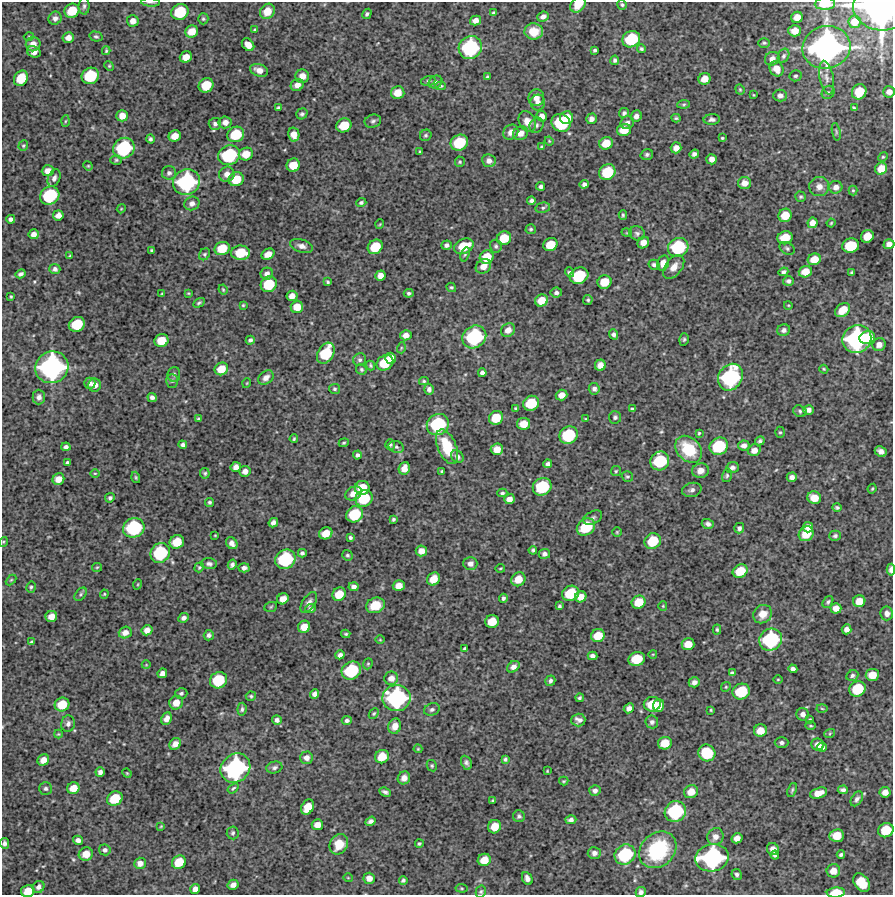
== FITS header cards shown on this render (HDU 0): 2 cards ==
NAXIS1  =                  891 /Length X axis
NAXIS2  =                  893 /Length Y axis

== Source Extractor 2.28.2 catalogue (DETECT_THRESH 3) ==
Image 891 x 893 px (HDU 0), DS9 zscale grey, 1 PNG px = 1 image px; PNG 895 x 897 px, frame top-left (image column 1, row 893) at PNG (2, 2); each listed source drawn as its Kron ellipse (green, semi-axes under 4 px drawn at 4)
Background 4340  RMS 250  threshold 741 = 3 sigma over >= 5 px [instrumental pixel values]
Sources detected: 501; of the 501, the 500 brightest by FLUX_AUTO listed and drawn (1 fainter detections omitted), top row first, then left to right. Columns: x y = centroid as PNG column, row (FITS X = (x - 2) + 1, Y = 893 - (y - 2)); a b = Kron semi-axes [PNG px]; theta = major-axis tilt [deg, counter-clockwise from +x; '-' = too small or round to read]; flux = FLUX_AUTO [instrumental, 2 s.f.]
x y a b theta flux
151 2 9 3 -4 2.4e+04
825 4 10 6 2 2.9e+05
578 5 9 6 46 2.0e+05
622 5 5 4 - 2.8e+04
84 6 8 5 89 3.9e+04
879 9 26 21 -14 5.0e+06
72 11 8 6 32 3.6e+05
267 11 8 7 - 2.3e+05
180 12 9 8 - 6.2e+05
493 13 4 3 - 3.1e+04
367 14 5 4 - 3.0e+04
543 17 6 5 - 6.8e+04
797 17 6 5 - 1.4e+05
55 18 7 6 - 5.8e+04
203 19 5 5 - 2.8e+04
475 20 5 5 - 9.3e+04
133 21 6 5 - 1.1e+05
854 22 6 6 - 1.4e+05
255 30 4 3 - 2.4e+04
534 31 9 8 - 2.6e+05
795 31 6 5 - 1.5e+05
192 32 6 6 - 1.9e+05
29 36 5 3 - 1.6e+04
96 36 7 4 -14 2.8e+04
68 38 5 5 - 1.1e+05
631 39 9 8 - 7.0e+05
764 43 6 5 - 2.8e+04
33 44 7 7 - 1.4e+05
248 45 7 5 -48 1.5e+05
826 47 24 21 15 4.7e+06
470 48 12 11 - 1.4e+06
641 49 4 4 - 2.9e+04
595 50 4 3 - 3.2e+04
106 51 4 3 - 2.2e+04
34 52 7 5 -24 1.0e+05
783 56 7 5 67 3.8e+04
186 57 6 5 - 1.6e+05
772 59 7 6 - 8.5e+04
615 60 4 4 - 3.5e+04
109 66 5 4 - 2.0e+04
776 69 8 6 -59 1.5e+05
259 70 9 6 -17 1.3e+05
90 76 9 8 - 6.4e+05
302 76 7 6 - 1.4e+05
795 76 6 5 - 3.5e+04
487 77 4 3 - 2.2e+04
21 78 8 6 56 3.7e+05
826 78 17 7 -79 1.1e+05
705 79 6 5 - 1.7e+05
428 81 7 5 16 3.0e+04
435 82 7 6 - 4.9e+04
206 85 8 7 - 3.7e+05
297 85 7 5 32 1.1e+05
441 86 5 4 - 2.5e+04
740 89 5 4 - 2.1e+04
828 92 7 6 - 3.5e+04
859 92 8 7 - 3.6e+05
889 92 6 5 - 9.4e+04
398 93 7 6 - 2.0e+05
753 95 3 2 - 1.3e+04
780 96 7 6 - 6.9e+04
536 97 8 8 - 1.1e+05
538 103 8 7 - 8.5e+04
684 104 6 4 6 2.4e+04
278 108 4 3 - 2.5e+04
854 108 4 3 - 2.3e+04
624 113 5 4 - 3.7e+04
302 114 6 5 - 3.9e+04
122 116 6 5 - 1.4e+05
542 116 5 5 - 1.0e+05
636 116 6 5 - 7.5e+04
567 118 6 6 - 2.5e+05
676 118 4 3 - 2.4e+04
591 119 5 5 - 7.3e+04
712 119 8 5 2 4.4e+04
65 121 5 3 - 1.9e+04
373 121 8 6 19 4.6e+04
225 122 6 6 - 9.6e+04
527 122 11 8 -65 1.3e+05
561 123 10 8 -39 8.1e+05
627 123 7 6 - 7.1e+04
215 124 6 6 - 5.1e+04
344 125 8 6 29 3.7e+05
536 125 8 6 60 4.7e+04
624 130 7 6 - 2.2e+05
511 132 8 7 - 1.1e+05
836 132 9 4 -79 3.0e+04
520 133 8 6 28 1.2e+05
236 134 8 7 - 4.9e+05
294 135 7 5 -78 1.5e+05
426 135 6 5 - 3.1e+04
175 136 6 5 - 1.6e+05
722 138 3 3 - 1.9e+04
150 139 4 4 - 3.2e+04
549 141 5 3 - 1.4e+04
459 143 9 7 28 6.0e+05
606 143 7 6 - 2.4e+05
23 146 5 5 - 2.5e+04
542 147 4 3 - 2.6e+04
124 148 11 10 - 1.2e+06
676 148 5 5 - 1.0e+05
420 152 3 3 - 2.1e+04
246 154 7 6 - 2.1e+05
694 154 5 4 - 5.4e+04
229 155 11 9 21 1.1e+06
647 155 6 5 - 3.7e+04
883 157 5 4 - 2.1e+04
712 159 5 5 - 9.9e+04
116 160 6 5 - 2.6e+04
489 161 7 6 - 8.8e+04
460 162 5 5 - 2.5e+04
293 165 7 6 - 2.6e+05
88 166 5 4 - 1.8e+04
881 169 6 6 - 1.9e+05
48 171 6 5 - 1.1e+05
607 172 8 7 - 5.3e+05
169 173 7 6 - 5.4e+04
227 174 8 7 - 1.1e+05
54 178 9 6 67 6.4e+04
236 179 7 7 - 3.3e+05
186 182 14 12 28 1.7e+06
745 183 6 6 - 1.2e+05
584 184 5 4 - 5.2e+04
540 186 4 4 - 3.8e+04
819 186 10 10 - 1.2e+05
836 187 7 6 - 9.1e+04
853 190 5 4 - 2.0e+04
50 196 10 8 34 9.5e+05
801 197 5 5 - 2.7e+04
531 201 4 3 - 4.4e+04
361 202 5 4 - 3.6e+04
192 203 8 6 24 8.9e+04
543 208 7 5 11 3.7e+04
121 209 4 3 - 1.4e+04
58 215 5 5 - 1.0e+05
623 215 5 3 - 2.4e+04
785 215 7 6 - 2.5e+05
11 219 4 4 - 5.0e+04
812 223 5 5 - 1.1e+05
831 223 4 3 - 1.7e+04
380 224 5 3 - 1.3e+04
531 229 5 5 - 3.1e+04
627 233 5 3 - 1.4e+04
637 233 8 7 - 4.6e+04
34 234 5 5 - 9.0e+04
867 236 6 6 - 2.2e+05
504 238 7 6 - 3.2e+05
785 238 8 6 17 3.2e+05
643 243 6 5 - 1.2e+05
889 244 5 5 - 8.2e+04
446 245 5 4 - 5.2e+04
550 245 7 6 - 3.1e+05
301 246 11 6 -17 8.7e+04
464 246 10 7 23 3.8e+05
496 246 6 6 - 3.7e+04
851 246 8 7 - 5.0e+05
375 247 8 6 40 4.0e+05
678 247 10 9 - 9.9e+05
222 248 7 6 - 3.3e+05
787 248 8 6 -31 3.9e+04
152 250 3 3 - 2.4e+04
241 253 9 7 2 4.3e+05
204 254 6 5 - 2.9e+04
268 254 7 5 32 1.4e+05
465 254 7 4 71 2.3e+04
70 256 3 3 - 2.4e+04
487 257 7 6 - 3.2e+05
814 259 6 5 - 2.1e+05
663 263 8 6 75 1.2e+05
654 265 6 5 - 4.3e+04
483 266 8 6 36 1.3e+05
674 267 13 8 52 1.3e+05
55 269 5 5 - 4.8e+04
569 272 5 4 - 3.5e+04
783 272 5 4 - 4.8e+04
805 272 6 5 - 1.8e+05
852 273 3 3 - 2.9e+04
21 274 5 3 - 4.6e+04
267 274 6 6 - 7.6e+04
380 275 5 5 - 1.1e+05
579 276 9 8 - 7.2e+05
788 281 5 5 - 4.3e+04
328 282 4 3 - 2.6e+04
604 282 7 6 - 2.8e+05
269 284 8 7 - 5.3e+05
451 287 5 4 - 2.4e+04
223 290 5 3 - 2.1e+04
162 293 3 3 - 1.5e+04
188 293 3 2 - 1.3e+04
409 293 5 4 - 2.9e+04
556 293 6 5 - 4.5e+04
292 296 5 5 - 9.9e+04
11 297 3 3 - 1.9e+04
541 300 6 6 - 2.2e+05
588 300 5 4 - 2.5e+04
199 303 6 4 29 2.8e+04
243 305 4 4 - 1.9e+04
788 305 4 3 - 1.3e+04
297 307 6 6 - 2.1e+05
843 310 8 6 41 2.3e+05
77 324 8 7 - 5.1e+05
508 330 7 6 - 1.2e+05
784 330 6 5 - 5.4e+04
614 334 5 4 - 4.8e+04
406 335 5 5 - 1.1e+05
474 337 12 11 - 1.3e+06
867 338 8 6 16 4.3e+05
684 339 6 4 74 2.8e+04
857 339 15 13 38 2.3e+06
250 340 4 4 - 3.9e+04
161 341 7 6 - 2.8e+05
879 345 7 6 - 1.0e+05
401 348 5 3 - 1.8e+04
326 353 11 8 60 6.3e+05
391 358 5 5 - 1.7e+05
360 360 6 6 - 4.4e+04
385 363 9 7 36 4.6e+05
370 365 5 3 - 2.4e+04
600 365 5 5 - 1.2e+05
52 367 17 15 27 3.0e+06
221 369 7 6 - 2.4e+05
361 369 6 5 - 3.4e+04
824 369 4 3 - 1.8e+04
482 373 4 4 - 5.2e+04
174 374 7 6 - 4.4e+04
266 377 8 6 38 8.7e+04
730 377 14 11 56 1.7e+06
172 381 7 6 - 3.1e+04
424 381 5 4 - 2.3e+04
90 383 5 5 - 6.6e+04
247 383 5 3 - 1.4e+04
95 385 6 6 - 1.2e+05
334 389 5 5 - 2.7e+04
429 389 6 5 - 5.7e+04
594 389 6 5 - 5.4e+04
562 395 6 5 - 1.2e+05
39 397 7 6 - 7.4e+04
152 397 5 4 - 5.2e+04
531 403 8 7 - 4.9e+05
516 408 4 3 - 2.4e+04
632 409 4 3 - 3.0e+04
808 410 5 4 - 8.3e+04
800 411 7 5 -19 3.9e+04
615 417 6 6 - 3.7e+04
496 418 7 6 - 3.3e+05
198 419 4 3 - 2.4e+04
585 419 3 3 - 1.5e+04
438 424 11 10 - 1.1e+06
523 424 7 6 - 2.0e+05
780 432 5 5 - 2.5e+04
699 433 3 3 - 1.9e+04
568 435 9 8 - 8.5e+05
294 439 4 3 - 1.9e+04
760 441 5 4 - 3.9e+04
344 443 5 4 - 2.2e+04
390 444 5 5 - 3.1e+04
183 445 4 4 - 4.7e+04
744 445 6 5 - 6.8e+04
719 446 9 8 - 7.8e+05
66 447 4 4 - 5.2e+04
396 447 8 6 -17 4.4e+04
447 447 18 9 -68 6.1e+05
497 449 6 5 - 1.6e+05
688 449 15 11 -46 6.1e+05
754 450 6 5 - 1.1e+05
881 451 6 5 - 7.7e+04
357 455 4 4 - 3.8e+04
457 457 7 5 -44 5.9e+04
660 461 9 9 - 8.0e+05
67 463 4 3 - 3.3e+04
548 464 4 4 - 5.2e+04
236 467 5 5 - 8.5e+04
404 468 6 5 - 1.4e+05
732 468 6 5 - 5.4e+04
245 471 5 5 - 8.3e+04
442 471 3 3 - 2.0e+04
616 471 5 5 - 2.3e+04
700 471 8 7 - 1.1e+05
95 473 5 3 - 1.5e+04
205 473 5 4 - 2.7e+04
727 475 7 5 76 3.1e+04
627 476 6 5 - 2.6e+04
136 477 6 3 -71 2.0e+04
792 477 5 4 - 7.1e+04
58 479 6 5 - 1.4e+05
542 487 9 8 - 8.1e+05
362 488 7 7 - 3.2e+05
872 489 5 3 - 2.0e+04
692 490 10 7 13 6.4e+04
353 493 9 6 25 1.3e+05
502 493 5 4 - 3.1e+04
110 498 5 4 - 4.0e+04
364 498 9 8 - 5.7e+05
814 498 7 6 - 2.1e+05
509 499 5 5 - 1.0e+05
209 502 5 4 - 3.3e+04
837 507 4 4 - 2.9e+04
355 514 9 7 34 6.1e+05
593 518 10 6 26 4.8e+04
393 519 4 3 - 2.9e+04
273 523 5 4 - 6.3e+04
708 524 6 5 - 5.4e+04
586 527 10 8 35 6.3e+05
808 527 5 5 - 9.9e+04
134 528 11 9 24 1.1e+06
739 528 5 4 - 4.9e+04
617 532 5 5 - 2.0e+04
326 533 7 5 25 2.0e+05
806 534 8 7 - 3.2e+05
215 535 3 2 - 1.3e+04
835 536 6 5 - 3.3e+04
350 538 4 3 - 3.3e+04
653 541 8 7 - 4.5e+05
3 542 5 3 - 1.6e+04
177 542 7 6 - 3.0e+05
232 543 6 5 - 8.2e+04
533 550 4 3 - 3.0e+04
421 551 6 5 - 1.2e+05
160 553 10 9 - 9.5e+05
302 553 4 4 - 4.1e+04
544 554 6 5 - 5.2e+04
347 555 5 5 - 3.2e+04
285 559 10 9 - 1.1e+06
470 563 7 6 - 8.3e+04
209 564 8 5 -4 4.9e+04
232 565 5 4 - 4.4e+04
97 567 5 4 - 2.1e+04
199 567 5 4 - 2.5e+04
244 568 5 4 - 5.9e+04
500 568 4 2 - 1.7e+04
891 570 6 4 86 8.1e+04
740 571 8 6 30 3.2e+05
434 579 7 6 - 2.2e+05
518 579 7 6 - 2.2e+05
11 580 6 4 44 2.0e+04
138 584 5 3 - 1.6e+04
399 586 6 5 - 1.4e+05
31 587 6 4 76 2.6e+04
354 587 5 4 - 6.6e+04
571 593 8 7 - 5.5e+05
81 594 8 5 50 3.2e+04
104 594 4 4 - 1.7e+04
339 594 7 6 - 2.6e+05
581 597 6 5 - 1.4e+05
503 598 4 4 - 3.3e+04
283 599 6 5 - 1.4e+05
859 601 6 6 - 1.9e+05
639 602 7 6 - 2.6e+05
828 602 6 4 53 3.3e+04
309 603 11 6 57 7.6e+04
375 605 9 7 21 3.0e+05
559 606 3 3 - 2.7e+04
663 606 5 4 - 1.8e+04
271 607 6 5 - 2.3e+04
310 608 5 4 - 3.9e+04
836 608 5 5 - 1.3e+05
887 613 7 6 - 8.4e+04
763 614 10 8 39 1.7e+05
51 617 6 5 - 1.4e+05
184 618 5 4 - 5.8e+04
492 621 7 6 - 2.7e+05
304 627 6 6 - 1.7e+05
717 629 5 4 - 2.6e+04
847 629 5 5 - 8.5e+04
147 630 5 5 - 1.1e+05
125 633 6 5 - 1.0e+05
346 634 4 3 - 2.5e+04
209 635 5 5 - 4.9e+04
598 636 7 6 - 2.8e+05
380 640 4 3 - 1.3e+04
771 640 12 10 31 1.3e+06
31 642 4 3 - 2.7e+04
688 644 6 6 - 1.9e+05
465 649 4 3 - 3.1e+04
653 654 4 3 - 1.3e+04
340 655 5 4 - 5.3e+04
592 656 5 4 - 6.0e+04
637 659 8 7 - 4.4e+05
368 664 6 4 68 2.2e+04
146 665 4 3 - 1.2e+04
513 667 7 5 42 8.3e+04
793 669 5 4 - 5.5e+04
351 671 10 8 29 8.6e+05
162 673 5 4 - 8.0e+04
732 673 4 4 - 3.8e+04
872 675 6 6 - 2.2e+05
852 676 6 5 - 3.7e+04
391 678 7 6 - 1.1e+05
778 679 5 3 - 1.5e+04
218 680 9 8 - 6.3e+05
550 681 5 4 - 4.4e+04
694 682 5 5 - 7.7e+04
726 687 5 4 - 2.1e+04
858 689 8 7 - 5.3e+05
741 692 9 7 28 5.6e+05
181 693 6 5 - 3.6e+04
314 694 5 4 - 6.7e+04
251 696 5 4 - 2.7e+04
396 698 14 13 - 1.9e+06
580 698 4 3 - 2.8e+04
176 703 7 6 - 1.7e+05
62 704 7 7 - 3.3e+05
652 704 8 7 - 3.7e+05
659 705 6 5 - 2.0e+05
629 708 5 4 - 7.4e+04
242 709 6 4 84 3.5e+04
432 709 8 6 21 4.6e+04
822 709 5 3 - 1.6e+04
711 710 4 3 - 1.7e+04
374 714 6 4 48 2.3e+04
803 714 6 6 - 7.8e+04
167 719 6 5 - 1.0e+05
277 720 5 5 - 5.6e+04
578 720 7 6 - 7.3e+04
810 720 3 3 - 2.0e+04
347 721 5 4 - 4.2e+04
652 722 6 6 - 4.7e+04
68 724 8 7 - 6.6e+04
395 726 8 6 72 1.2e+05
811 726 5 3 - 1.8e+04
760 731 6 6 - 2.0e+05
830 733 5 3 - 1.8e+04
58 734 4 4 - 1.6e+04
781 742 7 5 -1 5.4e+04
665 743 7 6 - 2.5e+05
175 744 6 5 - 1.2e+05
818 745 6 6 - 1.0e+05
822 747 5 4 - 6.3e+04
418 749 4 4 - 1.6e+04
707 753 9 8 - 6.4e+05
382 757 7 6 - 2.6e+05
306 758 6 6 - 8.6e+04
505 759 4 3 - 3.0e+04
43 760 6 5 - 1.3e+05
466 763 7 5 -66 4.5e+04
432 766 6 5 - 2.4e+04
274 767 8 6 15 4.6e+04
235 768 16 14 43 2.2e+06
547 771 3 2 - 1.4e+04
100 772 4 4 - 6.5e+04
127 773 5 4 - 1.8e+04
404 778 6 6 - 1.0e+05
564 781 5 3 - 1.9e+04
46 788 6 6 - 4.4e+04
73 788 6 5 - 2.1e+05
233 788 6 3 37 2.5e+04
792 790 7 3 69 2.5e+04
843 790 5 4 - 4.7e+04
595 791 5 5 - 5.8e+04
385 792 6 3 -27 3.9e+04
691 792 7 6 - 1.9e+05
885 792 5 5 - 1.1e+05
819 793 9 5 17 1.7e+05
115 799 8 7 - 4.5e+05
857 799 8 5 58 5.1e+04
493 801 3 3 - 1.9e+04
307 807 8 6 59 2.4e+05
675 811 11 10 - 1.2e+06
519 816 6 6 - 4.2e+04
571 820 5 4 - 5.7e+04
371 821 5 4 - 5.2e+04
317 825 5 5 - 1.3e+05
161 826 4 3 - 1.4e+04
495 827 7 6 - 2.2e+05
886 830 8 7 - 4.1e+05
233 833 6 6 - 3.3e+04
837 836 7 6 - 2.6e+05
715 837 9 8 - 1.0e+05
737 838 5 5 - 1.1e+05
78 840 5 4 - 7.4e+04
5 843 5 4 - 5.1e+04
339 844 11 8 58 2.7e+05
419 844 4 3 - 2.5e+04
773 849 6 6 - 9.9e+04
105 850 6 5 - 4.9e+04
658 850 20 16 43 1.3e+06
594 853 6 6 - 7.7e+04
86 854 7 6 - 1.9e+05
625 855 11 9 37 1.0e+06
775 855 4 4 - 3.2e+04
841 855 4 3 - 3.5e+04
712 858 17 13 11 2.2e+06
484 860 6 6 - 2.3e+05
179 862 7 6 - 2.9e+05
140 863 6 5 - 9.2e+04
833 871 7 6 - 1.5e+05
737 874 6 5 - 3.8e+04
348 878 4 3 - 1.2e+04
369 878 5 5 - 1.2e+05
527 878 7 5 -65 6.8e+04
403 880 4 4 - 3.3e+04
862 883 10 7 -53 4.1e+05
233 885 5 4 - 8.2e+04
38 887 6 5 - 6.9e+04
461 888 6 4 -7 2.0e+04
195 889 5 4 - 8.4e+04
28 891 7 6 - 2.4e+05
481 892 6 5 - 2.9e+04
641 892 5 5 - 5.6e+04
836 893 9 5 3 3.7e+05
At the frame edge (FLAGS 8, measured only in part): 12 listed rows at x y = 151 2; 825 4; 578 5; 879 9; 889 92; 889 244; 891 570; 886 830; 5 843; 28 891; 641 892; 836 893
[1 fainter detection neither listed nor drawn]

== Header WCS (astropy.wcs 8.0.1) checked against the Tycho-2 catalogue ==
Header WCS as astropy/WCSLIB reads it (CRVAL/CRPIX/CD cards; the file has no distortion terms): RA---TAN/DEC--TAN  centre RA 05:31:04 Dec -19:48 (82.77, -19.80 deg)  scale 1.01 arcsec/px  FOV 15.0' x 15.0'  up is +1 deg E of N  parity normal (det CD < 0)
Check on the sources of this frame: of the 60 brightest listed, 3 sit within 1.5 arcsec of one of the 4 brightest Tycho-2 stars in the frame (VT <= 12.22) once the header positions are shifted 0.49 arcsec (0.21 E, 0.44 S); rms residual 0.50 arcsec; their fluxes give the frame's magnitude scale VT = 28.13 - 2.5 log10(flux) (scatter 0.16 mag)
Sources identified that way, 3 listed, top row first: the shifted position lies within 1.5 arcsec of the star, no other Tycho-2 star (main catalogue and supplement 1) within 3.0 arcsec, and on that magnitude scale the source's flux lands within +1.5 / -3 mag of the star's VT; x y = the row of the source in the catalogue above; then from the Tycho-2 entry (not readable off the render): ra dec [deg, ICRS J2000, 3 dp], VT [Tycho-2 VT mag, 2 dp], TYC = Tycho-2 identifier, HIP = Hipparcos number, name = IAU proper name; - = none
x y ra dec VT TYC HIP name
826 47 82.653 -19.688 10.81 5924-214-1 - -
857 339 82.643 -19.770 12.22 5924-1084-1 - -
52 367 82.883 -19.780 12.09 5924-472-1 - -